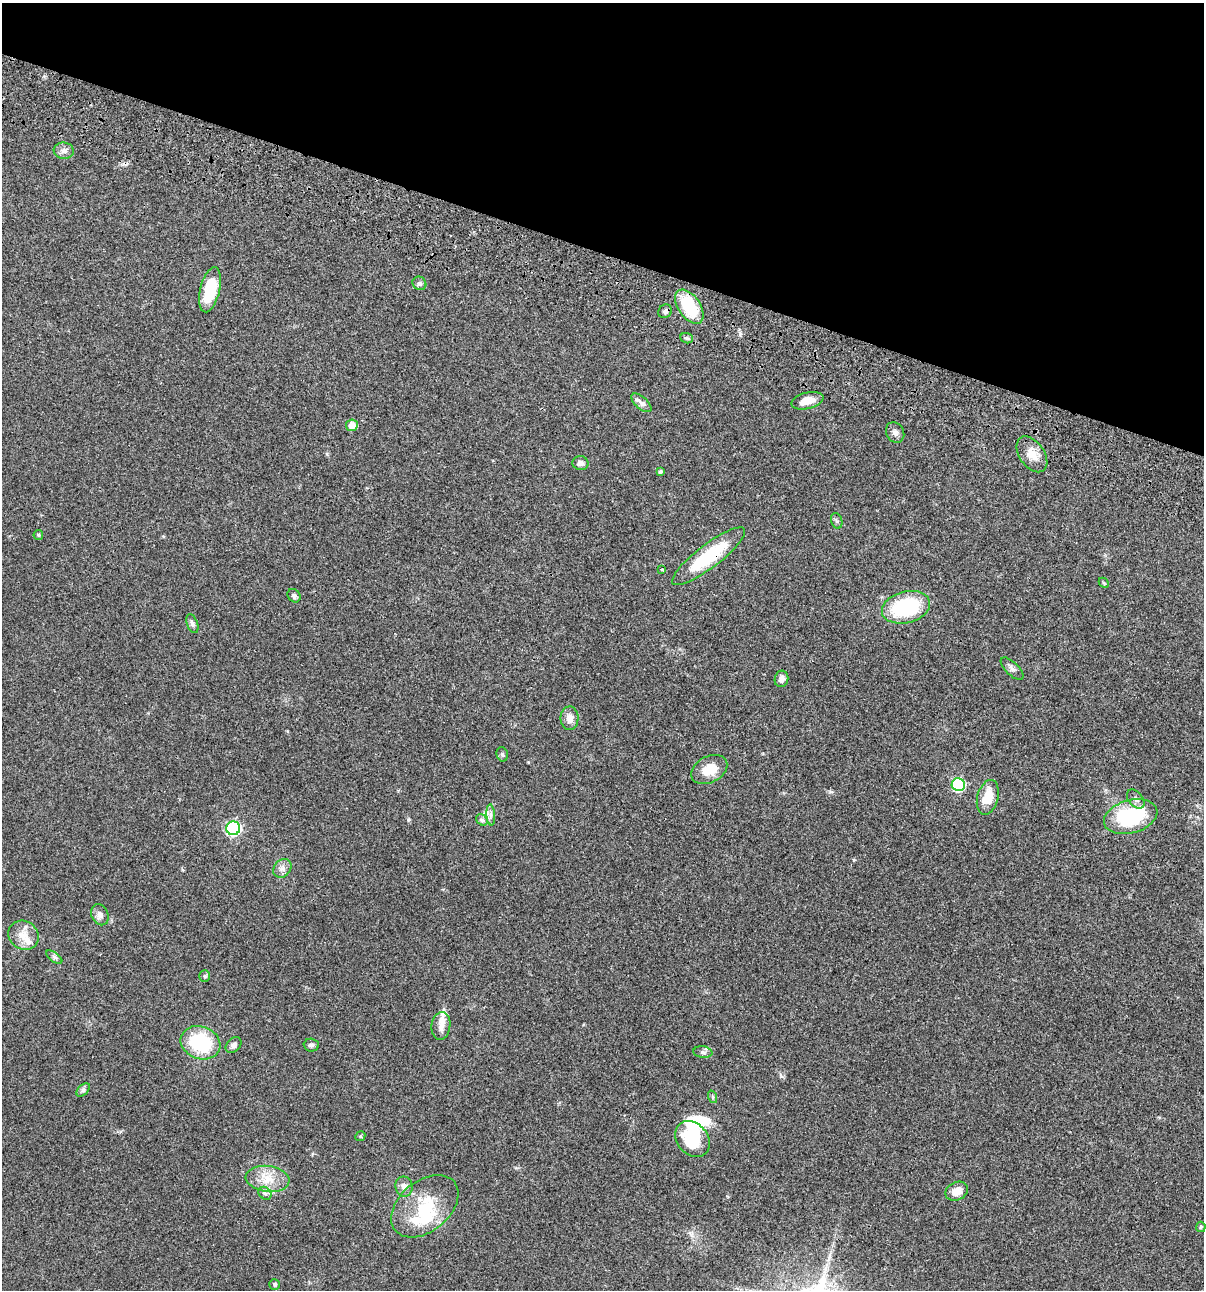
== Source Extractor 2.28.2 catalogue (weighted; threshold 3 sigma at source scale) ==
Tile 2 of 4 x 4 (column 2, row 1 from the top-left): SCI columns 1438-2639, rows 3982-5269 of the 5404 x 5387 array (HDU 1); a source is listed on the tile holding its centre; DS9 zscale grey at full resolution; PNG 1206 x 1292 px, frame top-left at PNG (2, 3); each listed source drawn as its Kron ellipse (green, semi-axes under 4 px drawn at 4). Shown black and unused: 20% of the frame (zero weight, under 3 of 4 exposures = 9% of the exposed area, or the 3 px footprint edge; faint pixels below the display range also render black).
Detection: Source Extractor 2.28.2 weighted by HDU 2 'WHT'; one run over the whole footprint, this tile lists its part. Background 0.0476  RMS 0.0054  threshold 0.0241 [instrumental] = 3 sigma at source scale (4.5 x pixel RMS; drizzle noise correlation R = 1.50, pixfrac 1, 0.05/0.05 arcsec/px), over >= 5 px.
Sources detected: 63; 3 inside a brighter object's white glare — neither listed nor drawn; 6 inside a brighter listed object's ellipse — not listed separately; the other 54 listed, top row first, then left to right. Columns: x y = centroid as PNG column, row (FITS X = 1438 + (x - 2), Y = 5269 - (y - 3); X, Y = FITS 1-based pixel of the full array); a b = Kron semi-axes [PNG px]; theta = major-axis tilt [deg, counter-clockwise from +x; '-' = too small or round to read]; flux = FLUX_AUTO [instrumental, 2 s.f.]
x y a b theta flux
64 151 10 8 -7 2.3
419 283 7 6 - 1.2
210 290 23 10 76 21
689 307 19 11 -56 27
665 311 7 6 - 1.5
687 338 6 5 - 1.1
807 401 16 8 14 5.2
641 403 12 6 -42 1.8
352 425 6 6 - 5.2
895 432 11 8 -61 2
1032 454 20 12 -55 6.6
580 463 8 7 - 1.6
660 471 4 3 - 1
837 521 8 5 -71 1.1
38 535 5 5 - 0.59
709 556 45 11 37 29
662 569 3 2 - 0.73
1104 583 6 4 -45 0.65
294 596 7 6 - 1.4
906 607 24 15 15 40
192 624 10 5 -69 1.5
1012 669 14 6 -44 2
781 679 8 6 73 2.3
569 718 12 9 89 3.7
502 754 7 5 -75 1
709 769 19 13 27 9.9
958 785 6 6 - 49
988 797 18 10 75 10
1136 799 11 7 -50 2.3
491 815 10 4 -85 1.7
1131 817 27 16 16 40
482 820 6 5 - 1.2
233 828 7 7 - 84
282 868 10 8 46 2.5
100 915 11 8 -67 2.7
24 935 16 14 -34 6.5
54 957 9 4 -36 1.2
205 976 5 5 - 0.82
441 1026 14 9 83 3.7
200 1043 20 16 -21 33
234 1045 9 6 44 2
311 1045 7 6 - 1.4
703 1052 9 5 -8 1.4
83 1090 8 5 45 1.2
713 1097 6 4 -71 0.75
360 1136 5 4 - 0.7
692 1139 19 15 -49 22
268 1179 22 13 -7 9.5
404 1186 10 8 -79 2.8
957 1191 12 9 24 5.4
265 1193 7 5 -44 1.4
425 1206 38 25 39 24
1201 1227 5 4 - 0.61
275 1284 5 5 - 0.96
Overlapping masked pixels (flux is a lower limit): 1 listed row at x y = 709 556
Unlisted compact peaks at least as high as the median listed source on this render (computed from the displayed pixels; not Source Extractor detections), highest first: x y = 740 334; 408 820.